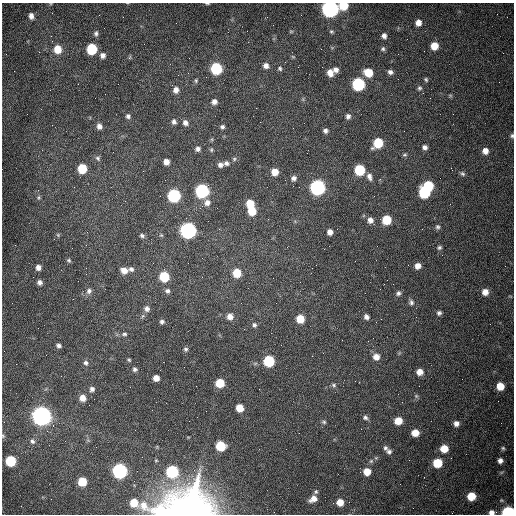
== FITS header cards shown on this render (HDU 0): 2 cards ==
NAXIS1  =                  512 /fastest changing axis
NAXIS2  =                  512 /next to fastest changing axis

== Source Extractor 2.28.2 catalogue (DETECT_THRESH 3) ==
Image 512 x 512 px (HDU 0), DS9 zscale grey, 1 PNG px = 1 image px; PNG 516 x 516 px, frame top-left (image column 1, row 512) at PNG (2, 3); no overlay
Background 1540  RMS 24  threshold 71.2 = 3 sigma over >= 5 px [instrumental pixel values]
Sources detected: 147; all 147 listed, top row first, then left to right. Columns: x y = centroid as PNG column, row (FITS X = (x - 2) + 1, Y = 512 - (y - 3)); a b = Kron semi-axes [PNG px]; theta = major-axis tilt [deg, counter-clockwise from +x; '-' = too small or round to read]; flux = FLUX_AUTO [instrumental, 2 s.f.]
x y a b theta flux
207 3 6 2 -5 1.9e+03
343 5 7 6 - 4.3e+04
330 9 7 7 - 7.2e+05
31 16 6 4 -84 7.9e+03
418 23 6 6 - 1.1e+04
291 31 6 4 0 1.9e+03
331 31 5 5 - 2.3e+03
96 33 8 5 82 4.2e+03
51 36 2 2 - 1.2e+03
384 36 6 5 - 5.9e+03
434 46 6 6 - 2.4e+04
58 49 7 7 - 2.7e+04
92 49 7 6 - 9.4e+04
383 49 6 6 - 3.2e+03
103 55 7 6 - 7.0e+03
130 57 6 4 71 1.9e+03
293 57 6 3 -19 1.7e+03
266 66 7 6 - 7.7e+03
216 68 7 7 - 1.3e+05
280 68 6 5 - 3.0e+03
336 70 7 6 - 7.3e+03
390 72 7 5 -26 5.5e+03
330 73 8 7 - 1.3e+04
368 73 8 7 - 3.3e+04
196 80 6 4 -89 2.4e+03
426 80 6 4 -58 2.5e+03
358 84 7 7 - 2.0e+05
419 88 6 5 - 3.0e+03
176 90 7 6 - 8.6e+03
105 94 2 2 - 8.1e+02
450 95 6 4 -19 2.0e+03
214 102 6 6 - 7.0e+03
128 116 6 6 - 4.1e+03
348 116 7 6 - 5.7e+03
174 122 7 5 -71 4.8e+03
185 123 7 6 - 6.6e+03
99 126 7 6 - 7.3e+03
222 127 6 5 - 3.6e+03
293 128 2 2 - 7.1e+02
325 131 5 5 - 4.9e+03
512 136 6 5 - 3.3e+03
378 143 8 6 48 6.0e+04
425 147 6 5 - 5.3e+03
198 149 6 6 - 5.1e+03
211 150 6 5 - 2.4e+03
485 151 7 7 - 1.1e+04
405 155 6 4 18 2.4e+03
98 158 7 5 -46 3.6e+03
234 159 5 5 - 2.8e+03
166 162 5 5 - 1.1e+04
226 163 8 6 -19 5.2e+03
220 165 7 6 - 6.3e+03
82 169 6 6 - 6.0e+04
359 170 7 6 - 8.8e+04
275 172 6 6 - 1.9e+04
462 174 7 5 -32 3.3e+03
369 177 9 6 -75 6.8e+03
294 178 7 7 - 5.7e+03
428 186 7 6 - 7.2e+04
299 187 2 2 - 9.6e+02
317 187 7 7 - 4.4e+05
202 191 7 7 - 2.7e+05
424 192 7 7 - 1.2e+05
174 196 7 7 - 2.0e+05
39 198 6 5 - 2.7e+03
207 203 9 8 - 9.4e+03
250 203 6 6 - 2.7e+04
252 211 7 6 - 3.5e+04
370 220 7 6 - 8.3e+03
386 220 7 6 - 4.8e+04
438 227 6 6 - 3.5e+03
188 230 7 7 - 5.5e+05
330 232 6 5 - 8.2e+03
58 235 5 4 - 2.1e+03
161 235 5 5 - 2.0e+03
142 236 6 5 - 3.6e+03
439 247 6 5 - 3.0e+03
69 260 6 5 - 2.7e+03
418 266 6 6 - 9.6e+03
38 267 6 5 - 7.9e+03
131 269 7 6 - 4.6e+03
124 270 7 6 - 1.3e+04
237 273 7 7 - 3.4e+04
164 276 7 6 - 6.8e+04
202 277 2 2 - 1.6e+03
273 278 2 2 - 5.7e+02
40 282 6 5 - 6.0e+03
89 291 8 7 - 6.0e+03
167 291 6 6 - 4.4e+03
485 292 7 7 - 1.1e+04
398 293 6 5 - 4.3e+03
411 302 7 6 - 4.4e+03
276 303 2 2 - 1.1e+03
147 309 7 7 - 6.8e+03
439 313 6 5 - 3.9e+03
230 317 7 7 - 1.1e+04
366 317 6 5 - 5.5e+03
300 319 6 6 - 3.1e+04
381 319 2 2 - 8.4e+02
162 322 5 5 - 4.0e+03
254 325 6 6 - 4.0e+03
124 334 8 5 -1 3.7e+03
59 345 5 4 - 4.8e+03
186 349 5 5 - 3.0e+03
376 357 7 7 - 1.2e+04
129 360 5 4 - 2.0e+03
269 361 7 7 - 1.0e+05
86 363 7 6 - 4.8e+03
135 369 5 5 - 3.9e+03
420 372 7 6 - 1.3e+04
156 378 5 5 - 1.3e+04
220 383 6 6 - 4.3e+04
334 385 7 5 -17 3.0e+03
500 386 6 6 - 2.4e+04
92 389 7 6 - 5.0e+03
416 396 6 5 - 2.6e+03
83 398 7 6 - 1.3e+04
240 408 6 6 - 2.4e+04
41 416 8 8 - 1.3e+06
365 417 7 6 - 4.2e+03
398 421 6 6 - 2.5e+04
324 422 6 4 -15 2.6e+03
456 423 6 6 - 7.7e+03
415 433 6 6 - 2.0e+04
3 436 6 5 - 2.3e+03
32 441 8 6 -53 4.8e+03
221 446 7 6 - 6.1e+04
385 448 6 6 - 3.5e+03
503 448 5 5 - 2.7e+03
444 449 6 6 - 2.7e+04
389 452 7 6 - 4.8e+03
376 458 6 4 -18 1.8e+03
11 461 7 7 - 7.7e+04
500 461 5 5 - 6.7e+03
437 463 6 6 - 4.9e+04
119 471 7 7 - 4.2e+05
172 471 7 7 - 1.6e+05
367 472 6 6 - 2.1e+04
82 482 6 6 - 4.1e+04
316 492 6 5 - 3.0e+03
471 496 6 6 - 3.2e+04
314 499 9 5 22 1.6e+04
340 502 6 6 - 1.9e+04
134 503 9 7 -46 3.0e+04
188 510 29 20 1 1.6e+06
492 512 7 5 2 8.2e+03
508 512 7 5 -1 2.5e+05
At the frame edge (FLAGS 8, measured only in part): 8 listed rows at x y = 207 3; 343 5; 330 9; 512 136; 3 436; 188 510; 492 512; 508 512